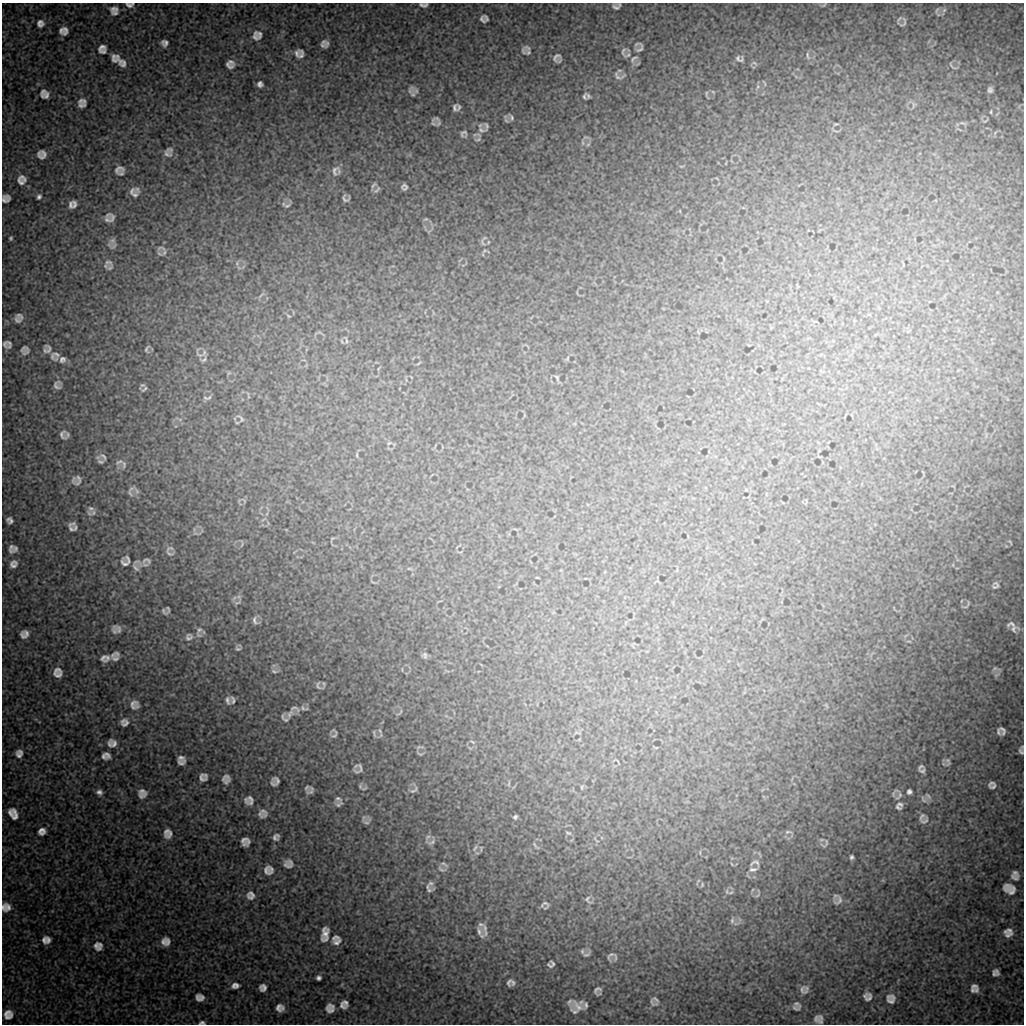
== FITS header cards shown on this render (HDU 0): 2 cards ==
NAXIS1  =                 1022 / length of data axis 1
NAXIS2  =                 1022 / length of data axis 2

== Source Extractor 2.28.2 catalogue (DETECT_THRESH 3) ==
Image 1022 x 1022 px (HDU 0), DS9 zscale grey, 1 PNG px = 1 image px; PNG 1026 x 1026 px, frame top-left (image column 1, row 1022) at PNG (2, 3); no overlay
Background 8930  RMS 46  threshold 138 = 3 sigma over >= 5 px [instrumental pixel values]
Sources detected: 296; all 296 listed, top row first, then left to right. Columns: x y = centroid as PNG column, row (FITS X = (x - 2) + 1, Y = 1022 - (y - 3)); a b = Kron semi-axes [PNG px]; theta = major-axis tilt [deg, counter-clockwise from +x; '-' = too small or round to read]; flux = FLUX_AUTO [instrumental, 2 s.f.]
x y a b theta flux
129 5 11 7 0 13000
424 5 10 5 -3 9600
824 5 7 3 36 3700
616 6 10 7 15 12000
114 9 13 8 14 17000
937 10 8 3 60 3900
944 10 7 6 - 8700
115 13 9 5 17 8800
486 18 7 3 -57 6200
482 19 7 5 -57 7500
903 22 17 8 68 12000
40 23 10 9 - 15000
65 29 10 5 -85 13000
61 30 10 5 -77 9600
260 35 14 9 -45 11000
255 37 12 7 -67 12000
323 42 7 5 52 5500
164 43 7 6 - 13000
327 43 8 5 74 8300
322 45 5 3 - 6200
527 48 10 6 -15 7500
640 48 18 10 64 18000
102 49 10 9 - 18000
524 51 9 6 -68 5500
623 51 13 7 82 10000
528 52 8 6 -57 5600
296 53 11 6 -89 11000
301 55 14 7 -83 12000
628 55 13 6 18 10000
808 56 11 4 -77 5500
556 57 12 10 60 13000
115 58 8 7 - 18000
634 59 13 6 39 11000
739 59 11 7 -19 9700
231 62 8 3 -33 7000
122 63 12 8 -42 18000
228 65 9 5 -26 9100
952 66 10 2 -45 3600
617 76 15 6 -53 13000
764 83 8 2 -62 2400
260 84 6 5 - 10000
411 90 14 9 55 15000
990 90 6 5 - 9200
43 91 10 5 57 7600
706 93 7 3 77 3200
46 95 9 6 37 12000
584 96 12 7 83 12000
82 101 10 5 0 12000
82 105 8 5 0 10000
913 105 7 4 72 5000
455 108 11 7 69 13000
991 112 5 3 - 2900
511 117 11 5 -62 8500
435 119 14 7 8 12000
963 123 9 4 -18 5200
835 124 7 3 5 3200
486 126 12 6 -85 8900
481 130 13 8 -30 16000
464 134 10 10 - 12000
475 135 7 4 20 5700
478 139 11 5 10 8000
583 143 6 4 -71 4100
588 144 6 4 20 4000
42 154 9 9 - 20000
167 154 13 8 -13 15000
119 169 14 10 17 19000
335 171 14 10 73 17000
22 177 12 6 -27 10000
20 182 13 10 -11 17000
373 185 10 4 47 6600
404 187 6 6 - 10000
137 189 11 10 - 11000
377 190 13 5 47 9800
132 191 11 5 70 9600
135 195 10 9 - 11000
39 197 6 5 - 7600
6 198 8 7 - 16000
345 199 7 6 - 9800
74 204 7 4 90 9300
71 205 9 5 88 10000
287 205 10 4 31 6900
112 218 10 6 -59 11000
426 219 7 3 5 3300
107 220 13 7 -88 11000
11 238 4 3 - 4500
485 238 7 3 38 4100
483 242 12 3 -67 7000
488 242 5 3 - 2700
112 246 14 9 -12 14000
162 248 14 6 -8 11000
164 253 8 4 67 6500
159 254 10 4 -28 5800
108 262 13 9 2 16000
237 263 6 5 - 6900
20 316 10 6 -34 9800
288 316 7 4 -33 4100
17 320 11 8 -35 12000
346 340 11 3 -73 5300
9 343 8 4 -75 7000
5 344 10 5 -56 9800
24 349 11 7 19 13000
49 349 17 10 -58 21000
147 349 9 4 73 6300
204 353 12 5 65 11000
57 354 13 10 -83 16000
62 359 9 8 - 14000
204 360 9 5 28 6500
557 378 7 3 -64 4800
57 385 11 10 - 13000
144 389 11 5 42 7200
209 397 10 5 34 7800
241 418 16 7 -49 14000
63 435 10 8 -78 15000
389 443 6 4 43 3600
357 455 6 3 73 3300
103 457 11 6 -45 10000
101 462 9 5 -16 7500
119 462 11 5 16 8600
124 465 10 5 87 7900
78 480 13 8 78 14000
131 489 11 5 39 8700
91 508 10 7 -21 9800
93 513 9 6 54 9100
10 520 6 6 - 11000
72 524 7 4 14 8000
75 528 5 4 - 5000
71 529 5 4 - 4400
1010 542 8 2 -57 3200
11 548 12 6 86 12000
170 548 12 6 16 8600
15 549 10 7 69 9900
170 554 12 6 -18 7700
147 560 16 9 -2 16000
125 561 17 14 53 24000
13 564 11 9 47 16000
135 568 13 6 -48 10000
995 585 13 10 57 13000
967 605 13 4 51 5400
168 609 7 3 -86 4600
164 611 11 5 -55 7500
254 620 13 6 -75 10000
1011 624 22 10 -18 19000
119 629 17 10 -53 18000
1013 629 12 11 - 18000
199 630 11 7 47 15000
24 634 8 7 - 18000
189 637 13 11 38 21000
238 649 8 5 -11 6100
115 654 14 7 10 14000
425 655 9 6 -71 8500
105 658 14 9 9 19000
115 659 10 7 9 10000
995 668 8 5 18 7200
274 671 8 4 -14 6000
58 673 9 8 - 21000
318 685 13 6 -83 8000
228 700 11 7 -70 12000
233 700 11 7 -72 9800
134 705 14 13 - 26000
303 708 9 6 -56 9000
400 712 12 3 52 4800
290 714 15 8 55 21000
284 718 13 6 -56 9800
123 721 10 5 43 10000
125 723 13 7 44 13000
1003 730 8 5 -71 9200
380 731 8 4 -55 6000
998 732 8 3 -77 6000
334 733 12 8 -87 9700
374 733 12 3 -75 4500
472 742 7 3 -44 3300
109 744 9 3 -86 7700
114 744 11 8 -63 15000
1021 751 7 4 -65 7300
19 753 7 6 - 15000
107 754 14 6 -52 12000
420 754 10 2 -12 3300
103 756 8 5 -48 7200
181 758 8 5 -20 9400
948 762 12 7 -78 9400
181 763 8 5 0 8600
920 767 7 4 45 6100
359 769 15 10 49 14000
923 771 8 6 33 7400
203 777 8 7 - 15000
226 779 8 7 - 16000
275 781 9 7 51 15000
991 783 7 4 47 6500
509 784 9 3 77 4600
994 786 6 4 32 5600
360 787 9 6 -86 7100
582 787 6 4 90 3600
307 788 9 8 - 8100
414 790 14 6 38 8800
142 791 11 6 -12 13000
99 792 6 5 - 10000
310 792 11 6 10 8900
909 792 5 5 - 8600
142 796 8 5 4 9700
899 796 15 7 57 12000
928 796 9 4 -51 5900
338 799 10 6 -11 8900
923 799 12 6 -59 9200
251 800 13 9 -81 18000
339 804 11 6 34 8300
900 804 8 6 -23 8200
898 807 7 4 -32 5400
263 811 15 7 -48 12000
10 813 8 3 -67 11000
15 815 12 5 -77 19000
260 815 12 6 -36 10000
515 817 6 4 47 6300
921 817 11 5 55 8600
924 821 10 6 32 8100
366 822 10 5 -7 7200
42 831 8 7 - 16000
166 831 14 6 73 14000
788 832 11 4 -2 8200
170 833 16 6 60 11000
568 833 8 4 -23 4700
427 837 11 6 44 10000
275 838 10 8 -46 12000
245 842 8 8 - 19000
431 842 14 6 33 13000
826 842 11 4 -89 7000
535 846 11 2 -51 4100
475 848 11 4 63 9900
851 857 5 4 - 6400
755 863 15 8 0 13000
288 864 11 10 - 17000
444 864 13 4 -29 6500
271 869 11 5 -82 7300
441 869 14 6 -27 9800
753 869 11 6 6 11000
266 870 10 8 -88 16000
1015 873 9 6 -32 10000
1014 877 13 7 -21 12000
431 883 10 6 26 11000
702 885 6 3 73 3300
1009 889 13 9 -30 29000
429 890 9 6 -37 8800
731 892 8 3 19 4900
251 895 11 10 - 19000
757 895 8 3 45 3500
588 899 13 8 -64 11000
839 901 11 8 49 14000
545 905 7 7 - 9500
3 907 8 5 86 13000
8 907 12 8 86 17000
732 921 8 6 76 7700
481 924 9 6 -29 7500
485 930 19 6 -83 15000
1009 930 9 4 15 10000
480 933 11 4 -63 12000
325 934 18 9 82 30000
1009 935 12 7 10 14000
335 938 9 6 22 8700
44 940 8 4 -86 9400
48 940 7 5 -86 12000
163 942 9 5 83 12000
168 942 10 5 -90 11000
337 942 11 6 28 14000
98 946 11 10 - 20000
582 951 7 5 -88 4900
586 954 10 4 21 6000
610 955 18 9 50 13000
553 964 7 3 -50 5200
550 965 8 3 -39 4800
996 972 7 6 - 13000
318 978 5 4 - 8500
509 982 10 5 75 7200
513 982 8 6 62 8400
235 986 7 6 - 13000
974 986 9 6 2 8700
263 988 7 7 - 14000
803 990 12 10 -57 16000
972 990 5 4 - 5200
976 990 7 5 60 8200
598 991 9 8 - 11000
867 996 8 8 - 16000
200 997 8 6 -10 16000
656 999 19 8 -64 18000
891 999 12 11 - 22000
345 1002 7 4 -66 7600
797 1004 14 7 -31 14000
342 1005 11 7 -52 11000
586 1005 11 8 66 11000
331 1006 8 3 -30 9400
578 1007 20 12 -38 38000
280 1008 7 7 - 17000
330 1010 8 5 -30 13000
574 1012 18 10 -33 21000
8 1014 8 8 - 22000
816 1019 10 7 84 8700
821 1019 13 6 -89 12000
202 1023 6 3 2 7300
At the frame edge (FLAGS 8, measured only in part): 6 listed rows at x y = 129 5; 424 5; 616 6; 6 198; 3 907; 202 1023